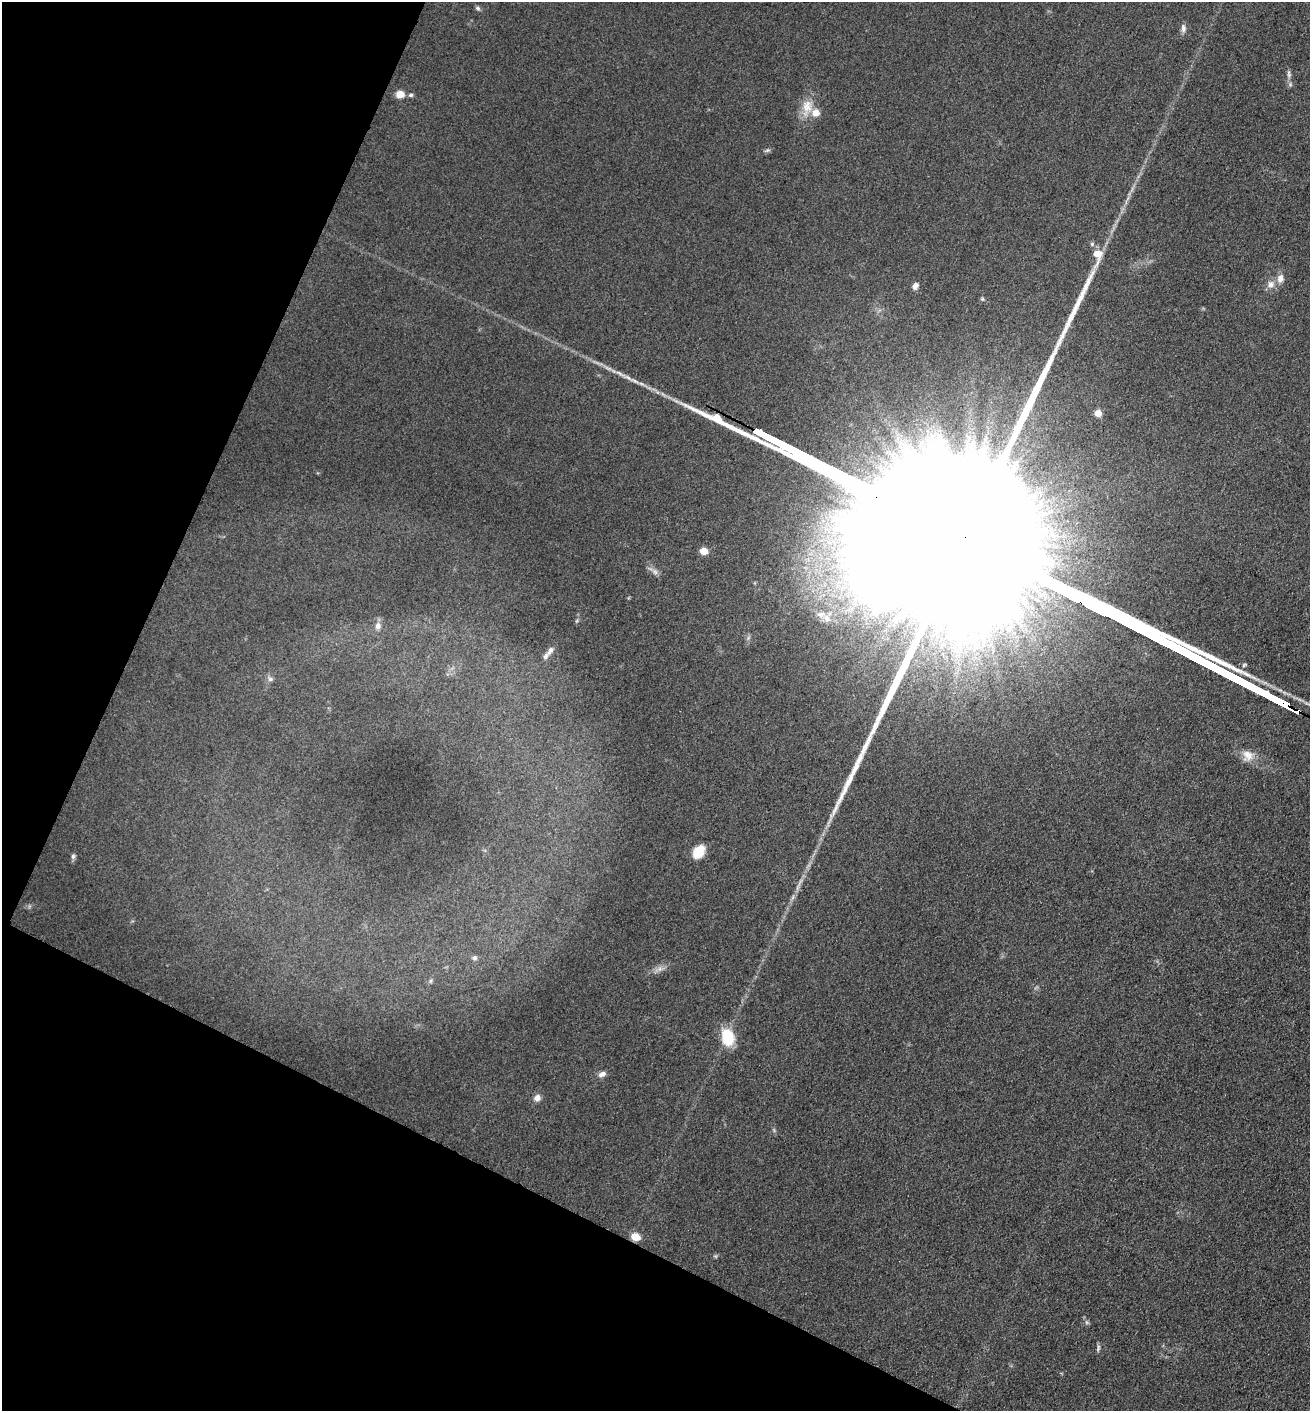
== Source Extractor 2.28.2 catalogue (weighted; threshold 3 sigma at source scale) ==
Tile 9 of 4 x 4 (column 1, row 3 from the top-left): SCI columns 145-1452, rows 1409-2817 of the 5651 x 5636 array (HDU 1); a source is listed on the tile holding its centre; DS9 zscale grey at full resolution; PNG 1312 x 1413 px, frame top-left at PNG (2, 2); no overlay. Shown black and unused: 24% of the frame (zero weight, under 3 of 5 exposures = <1% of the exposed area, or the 3 px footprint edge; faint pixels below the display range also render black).
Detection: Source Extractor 2.28.2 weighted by HDU 2 'WHT'; one run over the whole footprint, this tile lists its part. Background 0.151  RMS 0.0098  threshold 0.0443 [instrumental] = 3 sigma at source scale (4.5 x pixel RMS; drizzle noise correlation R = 1.50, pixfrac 1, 0.05/0.05 arcsec/px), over >= 5 px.
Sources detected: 36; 1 long thin detection or spike segment (spike, bleed or trail) — not listed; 3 inside a brighter listed object's ellipse — not listed separately; the other 32 listed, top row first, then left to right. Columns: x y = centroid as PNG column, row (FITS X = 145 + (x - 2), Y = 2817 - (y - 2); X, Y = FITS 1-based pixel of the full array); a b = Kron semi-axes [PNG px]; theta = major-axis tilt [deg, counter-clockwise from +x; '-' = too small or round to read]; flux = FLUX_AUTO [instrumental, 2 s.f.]
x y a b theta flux
478 8 7 5 -27 2.1
1183 28 10 6 89 4.1
1289 74 11 5 -85 3.3
400 94 5 5 - 26
411 95 6 5 - 2.4
807 107 26 14 79 18
767 150 7 5 43 2
1097 255 25 13 85 17
1280 278 13 9 74 7
1270 284 11 9 27 6.9
915 286 8 6 55 4.5
982 299 5 5 - 1.3
1098 413 5 5 - 16
704 551 5 5 - 23
655 572 9 6 -63 3.6
827 618 13 9 -40 8.9
378 626 10 8 79 5.4
550 651 14 6 59 5
270 679 7 6 - 2.9
1248 755 16 15 - 12
698 852 13 9 56 23
73 856 7 6 - 2.1
793 897 7 4 71 2.2
474 958 6 6 - 2.7
659 969 7 6 - 3.8
728 1037 21 14 -75 28
602 1074 9 6 25 4.9
537 1098 9 8 - 5.4
635 1237 6 5 - 31
715 1256 6 4 -18 1.3
1086 1322 7 4 -71 1.9
1098 1348 10 4 79 2.3
Overlapping masked pixels (flux is a lower limit): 1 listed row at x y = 635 1237